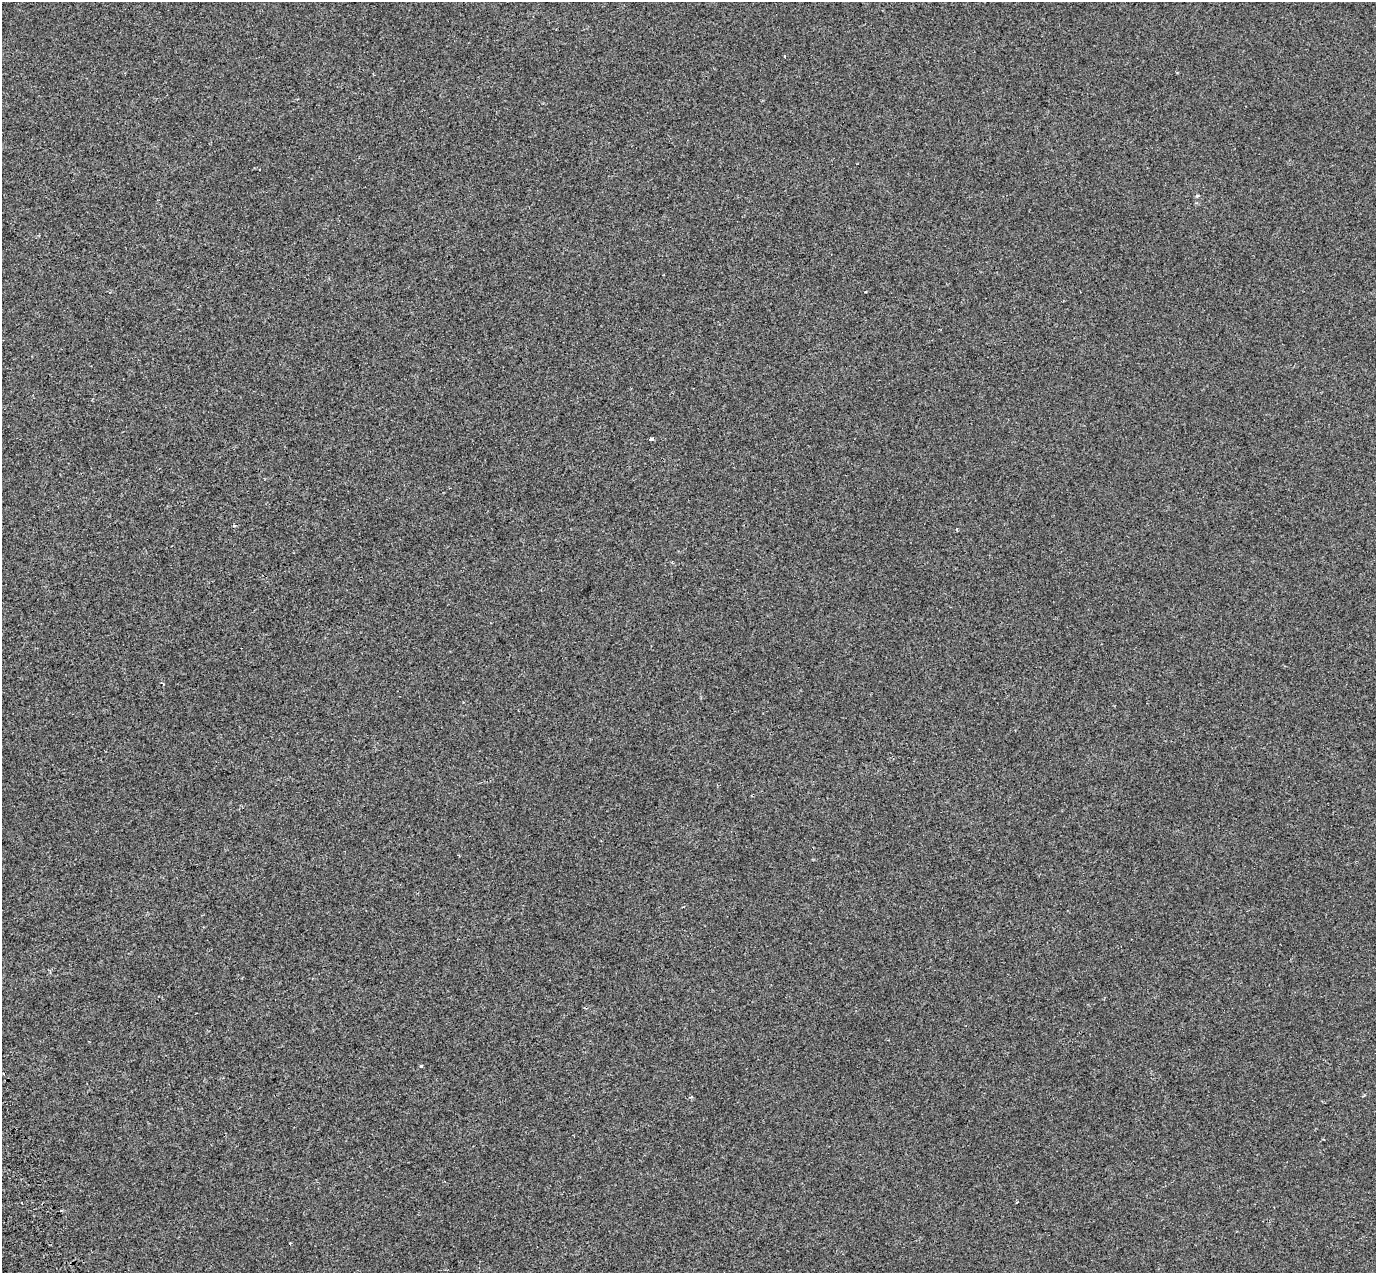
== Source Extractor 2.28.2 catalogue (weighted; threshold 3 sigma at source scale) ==
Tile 7 of 4 x 4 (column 3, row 2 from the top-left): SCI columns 2845-4218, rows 2786-4056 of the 5685 x 5518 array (HDU 1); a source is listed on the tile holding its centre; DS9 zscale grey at full resolution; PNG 1378 x 1275 px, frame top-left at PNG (2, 2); no overlay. Shown black and unused: <1% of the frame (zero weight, under 2 of 3 exposures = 7% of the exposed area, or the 3 px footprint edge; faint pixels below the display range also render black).
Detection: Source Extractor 2.28.2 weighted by HDU 2 'WHT'; one run over the whole footprint, this tile lists its part. Background -6.06e-04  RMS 0.0045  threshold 0.0203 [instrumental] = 3 sigma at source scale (4.5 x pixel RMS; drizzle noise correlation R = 1.50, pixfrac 1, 0.0396/0.0396 arcsec/px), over >= 5 px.
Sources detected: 6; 1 cosmic-ray / hot-pixel residue — not listed; the other 5 listed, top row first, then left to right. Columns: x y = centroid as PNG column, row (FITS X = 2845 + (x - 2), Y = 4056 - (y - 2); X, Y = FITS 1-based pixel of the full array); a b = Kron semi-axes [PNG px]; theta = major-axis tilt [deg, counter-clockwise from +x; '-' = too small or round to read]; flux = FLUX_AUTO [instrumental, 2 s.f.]
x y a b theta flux
785 56 4 2 - 0.42
1197 196 5 4 - 0.49
651 439 3 3 - 1.9
234 525 3 3 - 1.7
421 1066 3 3 - 1.3